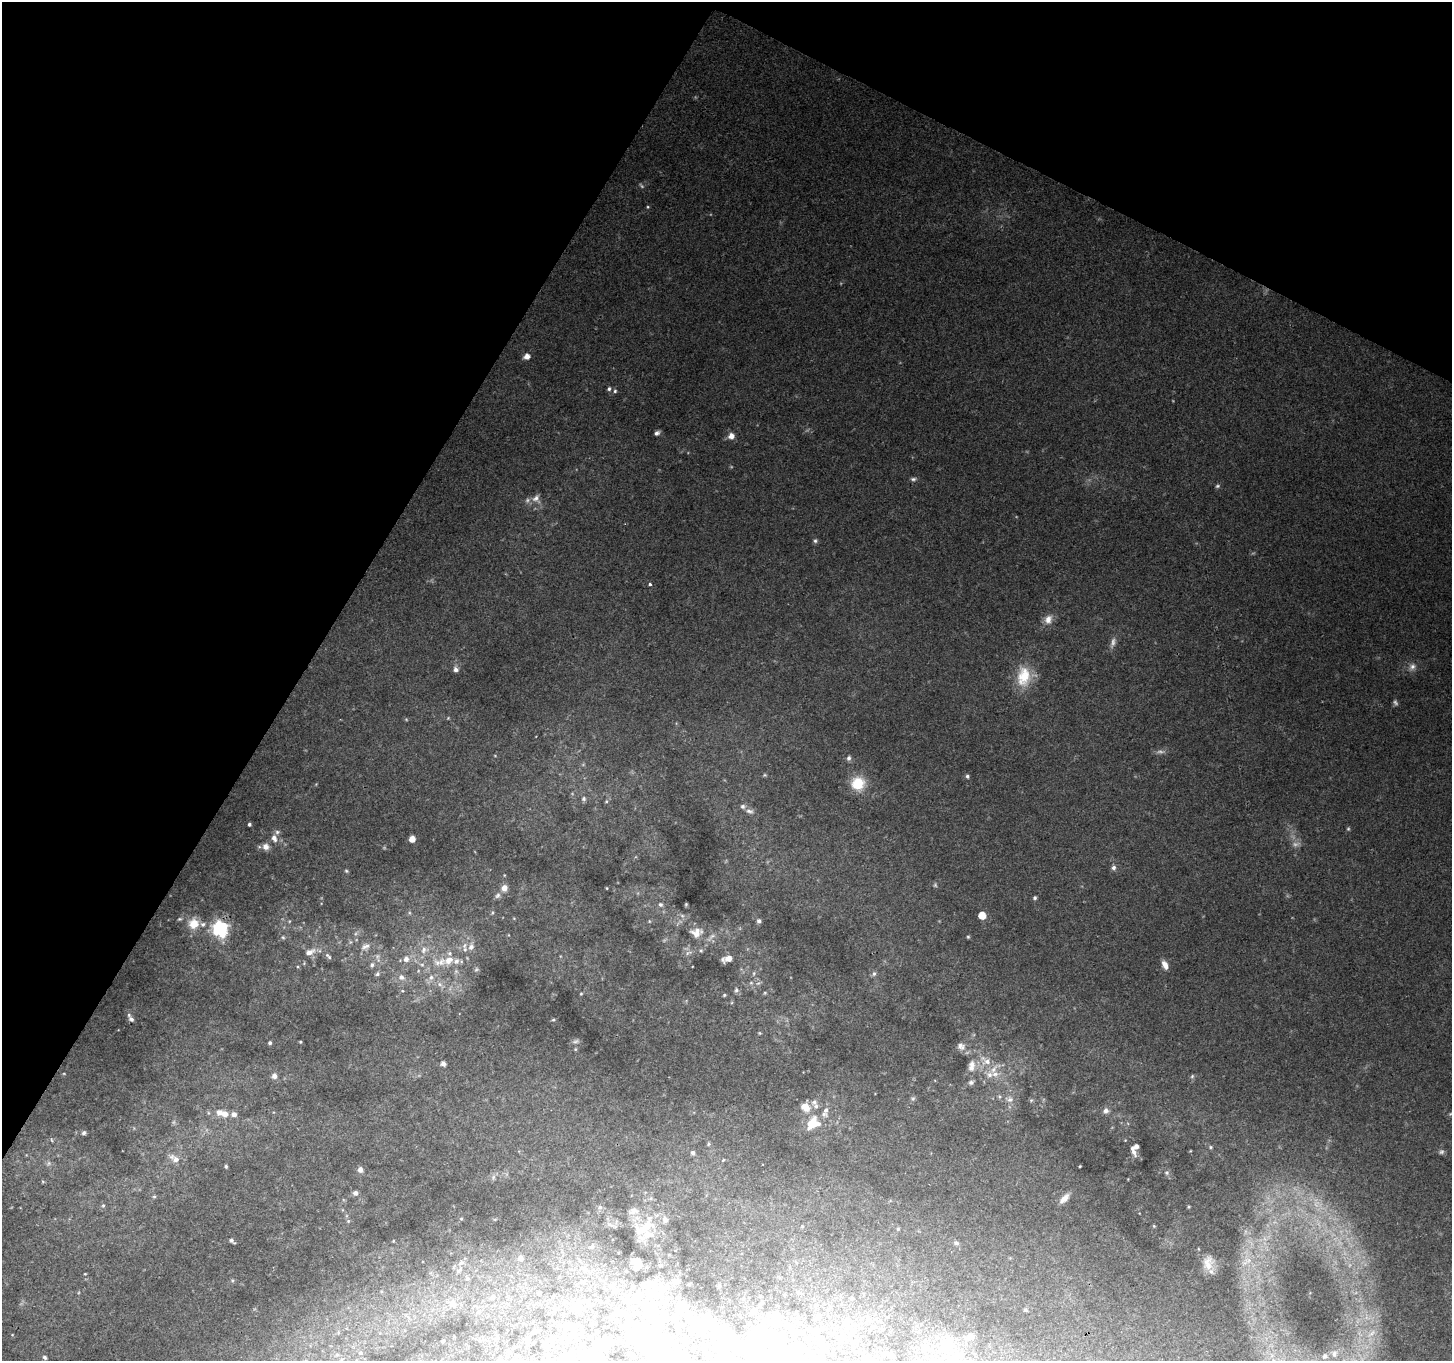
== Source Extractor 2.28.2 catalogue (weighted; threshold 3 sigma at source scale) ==
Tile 2 of 4 x 4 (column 2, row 1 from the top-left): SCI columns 1451-2900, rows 4274-5632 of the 5807 x 5895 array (HDU 1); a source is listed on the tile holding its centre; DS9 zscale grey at full resolution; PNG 1454 x 1363 px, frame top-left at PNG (2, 2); no overlay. Shown black and unused: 28% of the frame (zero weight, under 2 of 3 exposures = <1% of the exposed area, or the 3 px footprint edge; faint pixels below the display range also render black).
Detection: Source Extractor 2.28.2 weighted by HDU 2 'WHT'; one run over the whole footprint, this tile lists its part. Background 0.208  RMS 0.0087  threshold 0.0392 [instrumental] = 3 sigma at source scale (4.5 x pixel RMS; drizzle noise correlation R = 1.50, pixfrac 1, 0.0396/0.0396 arcsec/px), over >= 5 px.
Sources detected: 227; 16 too faint to see at this stretch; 7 inside a brighter object's white glare — not listed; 19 inside a brighter listed object's ellipse — not listed separately; the other 185 listed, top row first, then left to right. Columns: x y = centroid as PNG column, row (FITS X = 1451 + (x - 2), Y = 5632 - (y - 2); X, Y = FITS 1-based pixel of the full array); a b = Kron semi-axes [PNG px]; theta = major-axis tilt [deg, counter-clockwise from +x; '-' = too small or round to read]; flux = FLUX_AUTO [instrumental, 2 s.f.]
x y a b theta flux
648 207 4 4 - 0.96
527 356 5 5 - 7.1
609 389 6 5 - 1.9
615 391 5 5 - 1.6
657 433 6 4 27 2.7
731 436 6 6 - 7.4
913 479 8 5 -5 2.2
1217 486 7 5 17 1.6
536 498 13 11 -79 6.7
815 541 6 5 - 1.8
650 584 4 3 - 1.7
1048 619 12 10 70 8.1
1412 667 11 9 59 5.5
456 669 7 6 - 4
1024 676 28 18 85 29
448 718 5 3 - 0.81
406 719 5 5 - 0.98
849 758 7 6 - 2.3
765 775 5 4 - 1.1
967 776 5 4 - 2
858 783 13 13 - 27
584 799 6 6 - 2.3
606 801 5 5 - 1.3
749 811 12 7 -15 4.3
249 824 3 3 - 1.8
1348 829 5 4 - 1.2
274 838 9 6 -71 5.3
412 839 5 5 - 7.9
266 847 8 8 - 6
1114 868 7 6 - 2.9
346 871 6 4 -22 1.2
504 875 5 3 - 0.65
504 888 7 6 - 6.6
607 888 3 2 - 0.69
498 895 9 6 56 2.7
1035 898 5 4 - 1.7
686 904 4 3 - 1
660 905 7 6 - 2.2
492 913 5 3 - 0.98
982 915 5 5 - 19
682 916 7 6 - 2.4
179 919 6 4 25 1.3
649 921 5 3 - 0.78
759 921 6 5 - 2.5
194 924 14 12 79 14
220 929 7 7 - 200
696 932 17 13 7 11
355 934 6 4 71 1.4
283 937 6 4 -22 1.5
968 937 4 4 - 1.1
350 942 6 4 71 1.3
365 946 14 8 27 5.2
471 947 10 7 67 5.2
424 950 11 8 71 5.4
701 951 6 6 - 1.7
310 952 16 8 21 7.3
688 953 12 5 15 3.3
328 956 9 4 -44 2.1
729 958 9 6 29 7.6
406 959 7 7 - 4.7
449 960 20 13 19 17
372 965 7 5 74 2.3
422 965 6 5 - 1.8
1165 965 11 6 -65 6.1
476 969 7 5 45 1.6
456 971 6 6 - 1.9
377 974 6 5 - 1.7
874 974 7 5 88 2
401 977 7 7 - 4.2
431 977 8 7 - 3.7
751 983 6 5 - 1.7
440 984 8 6 -23 3.3
736 990 7 6 - 2.2
581 993 4 4 - 0.91
765 993 5 4 - 1.1
724 995 4 4 - 1.2
131 1018 11 5 -59 3.8
553 1020 5 4 - 1.2
760 1033 4 4 - 0.95
576 1041 11 6 12 2.7
300 1042 3 2 - 0.94
270 1043 4 4 - 1.8
961 1046 12 10 -36 5.7
575 1049 5 5 - 1.2
987 1061 14 11 11 11
443 1064 4 4 - 4.4
972 1066 16 9 82 8.9
64 1074 5 3 - 0.67
995 1074 12 9 4 8
274 1076 6 6 - 4.6
1192 1076 6 5 - 1.4
971 1082 7 6 - 2.7
913 1099 7 5 3 1.8
1009 1099 12 9 -6 5.9
1031 1100 5 5 - 1.2
805 1107 12 10 -36 10
1106 1111 7 7 - 4
825 1112 17 9 74 7.3
225 1114 7 7 - 6.2
234 1114 6 6 - 4.3
813 1123 17 13 42 21
84 1133 6 5 - 2.1
51 1140 6 3 -69 1.1
1125 1140 3 3 - 0.58
708 1144 5 4 - 1.3
1136 1146 14 5 73 6.3
1210 1147 5 4 - 1.2
693 1153 6 5 - 2
176 1159 13 9 -37 6.8
723 1160 3 3 - 1.4
49 1163 8 7 - 2.9
226 1166 4 3 - 1.3
1080 1166 3 2 - 0.78
360 1170 6 6 - 4.1
1167 1173 6 6 - 2.3
493 1177 8 6 70 2.5
43 1182 6 4 -20 1.2
355 1193 6 6 - 3.2
154 1197 5 4 - 1.2
1064 1198 14 7 46 6.4
103 1205 6 5 - 1.6
600 1207 6 5 - 1.8
1189 1207 4 4 - 0.93
633 1211 14 8 14 5.8
461 1219 4 4 - 0.92
665 1219 9 7 -59 4.4
348 1221 6 5 - 1.4
802 1226 4 4 - 0.91
1154 1226 5 4 - 0.99
644 1228 15 12 -64 15
898 1229 5 4 - 0.9
232 1241 6 3 -44 2
393 1241 3 3 - 0.67
956 1243 7 5 -5 1.9
592 1247 6 4 22 1.3
520 1258 7 6 - 2.8
636 1261 8 6 27 4.6
1247 1261 16 9 35 10
1208 1263 19 13 81 11
637 1268 8 5 35 4.1
585 1269 8 6 -76 2.7
459 1270 12 6 42 4.5
626 1271 2 2 - 0.76
85 1274 3 2 - 0.69
467 1278 7 6 - 2.6
232 1280 5 5 - 1.3
677 1282 7 5 7 2.4
650 1284 16 8 -31 7.6
719 1286 3 3 - 0.88
798 1292 6 5 - 1.3
539 1293 3 3 - 1.5
492 1297 7 6 - 3.1
637 1297 13 6 70 5
588 1301 6 4 -3 1.7
662 1301 7 5 75 2.1
763 1303 5 3 - 0.83
453 1304 11 9 -52 9.1
577 1308 7 4 71 2.1
1025 1310 4 4 - 1.7
754 1312 8 5 8 3.4
675 1318 6 5 - 1.5
775 1318 14 13 - 11
846 1322 7 7 - 6.2
705 1326 9 7 78 4.1
791 1328 9 8 - 4.8
815 1332 7 6 - 7.4
1371 1333 14 4 45 4.5
12 1335 4 3 - 0.6
970 1337 5 5 - 11
951 1338 8 7 - 3.6
527 1340 5 4 - 1.2
443 1341 4 4 - 1.5
607 1341 6 5 - 2.9
943 1344 15 8 -45 8.3
926 1347 7 7 - 5.4
361 1353 6 6 - 2
1334 1354 6 6 - 2.4
337 1355 6 4 0 1.5
659 1355 12 5 69 3.5
783 1355 16 11 -29 16
957 1355 11 8 13 6.8
1325 1356 5 5 - 1.9
45 1357 6 5 - 2.1
727 1357 10 9 - 4.4
341 1360 6 4 71 1.3
Isophote crosses this tile's border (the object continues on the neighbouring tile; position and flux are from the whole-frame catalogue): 1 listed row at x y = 341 1360